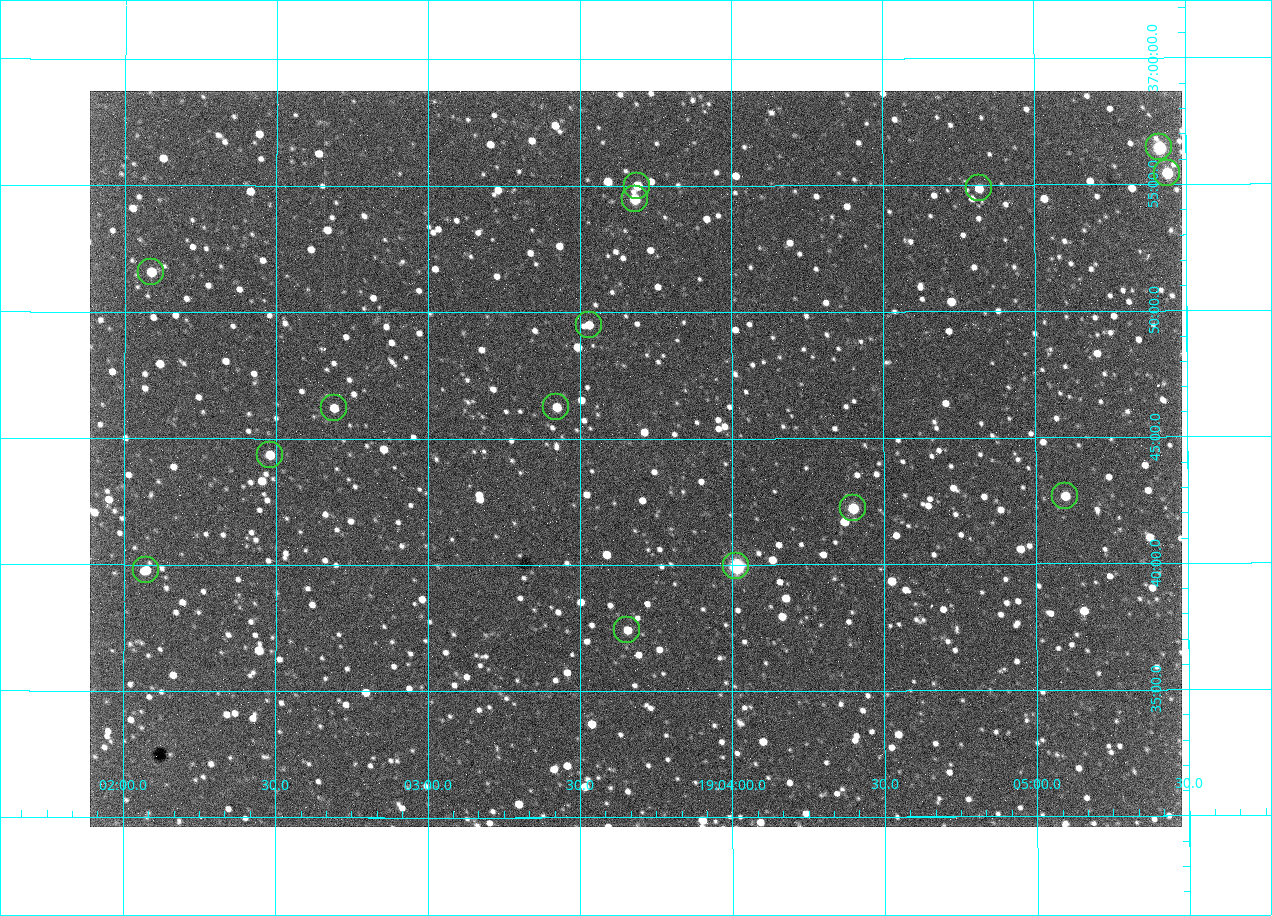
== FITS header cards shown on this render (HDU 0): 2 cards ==
NAXIS1  =                 1092 /fastest changing axis
NAXIS2  =                  736 /next to fastest changing axis

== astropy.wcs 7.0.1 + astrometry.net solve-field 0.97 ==
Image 1092 x 736 px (HDU 0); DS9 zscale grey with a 90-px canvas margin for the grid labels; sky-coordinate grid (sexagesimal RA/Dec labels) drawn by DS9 from the SOLVED WCS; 15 Tycho-2 reference stars matched to detected sources circled (green)
Header WCS: none
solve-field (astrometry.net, Tycho-2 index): SOLVED blind (the file carries no WCS)
Solved WCS: RA---TAN-SIP/DEC--TAN-SIP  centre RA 19:03:41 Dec +36:44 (285.92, +36.74 deg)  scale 2.37 arcsec/px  FOV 43.2' x 29.1'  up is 0 deg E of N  parity flipped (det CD > 0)
(file carries no celestial WCS; the grid is the blind solution)
Tycho-2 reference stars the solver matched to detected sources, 15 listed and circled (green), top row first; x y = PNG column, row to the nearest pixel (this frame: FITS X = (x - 90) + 1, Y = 736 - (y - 91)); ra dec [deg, ICRS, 3 dp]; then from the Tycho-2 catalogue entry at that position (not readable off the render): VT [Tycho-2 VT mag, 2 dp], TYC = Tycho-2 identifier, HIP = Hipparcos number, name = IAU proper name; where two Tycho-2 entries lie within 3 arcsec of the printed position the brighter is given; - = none
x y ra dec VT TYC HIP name
1159 147 286.353 +36.941 8.32 2652-644-1 93748 -
1167 173 286.360 +36.924 9.83 2652-14-1 - -
637 186 285.922 +36.917 10.48 2652-1249-1 - -
979 188 286.204 +36.915 10.94 2652-350-1 - -
635 199 285.920 +36.908 9.57 2652-218-1 - -
151 272 285.522 +36.860 10.88 2651-1921-1 - -
589 325 285.882 +36.825 10.95 2652-329-1 - -
556 407 285.856 +36.771 11.11 2652-1253-1 - -
334 408 285.672 +36.770 11.14 2651-2527-1 - -
270 455 285.620 +36.739 11.03 2651-1906-1 - -
1065 496 286.274 +36.711 10.88 2652-1070-1 - -
853 508 286.100 +36.704 10.14 2652-1649-1 - -
736 566 286.004 +36.666 8.52 2652-1368-1 - -
146 570 285.518 +36.663 10.71 2651-2245-1 - -
627 630 285.914 +36.624 11.11 2652-845-1 - -